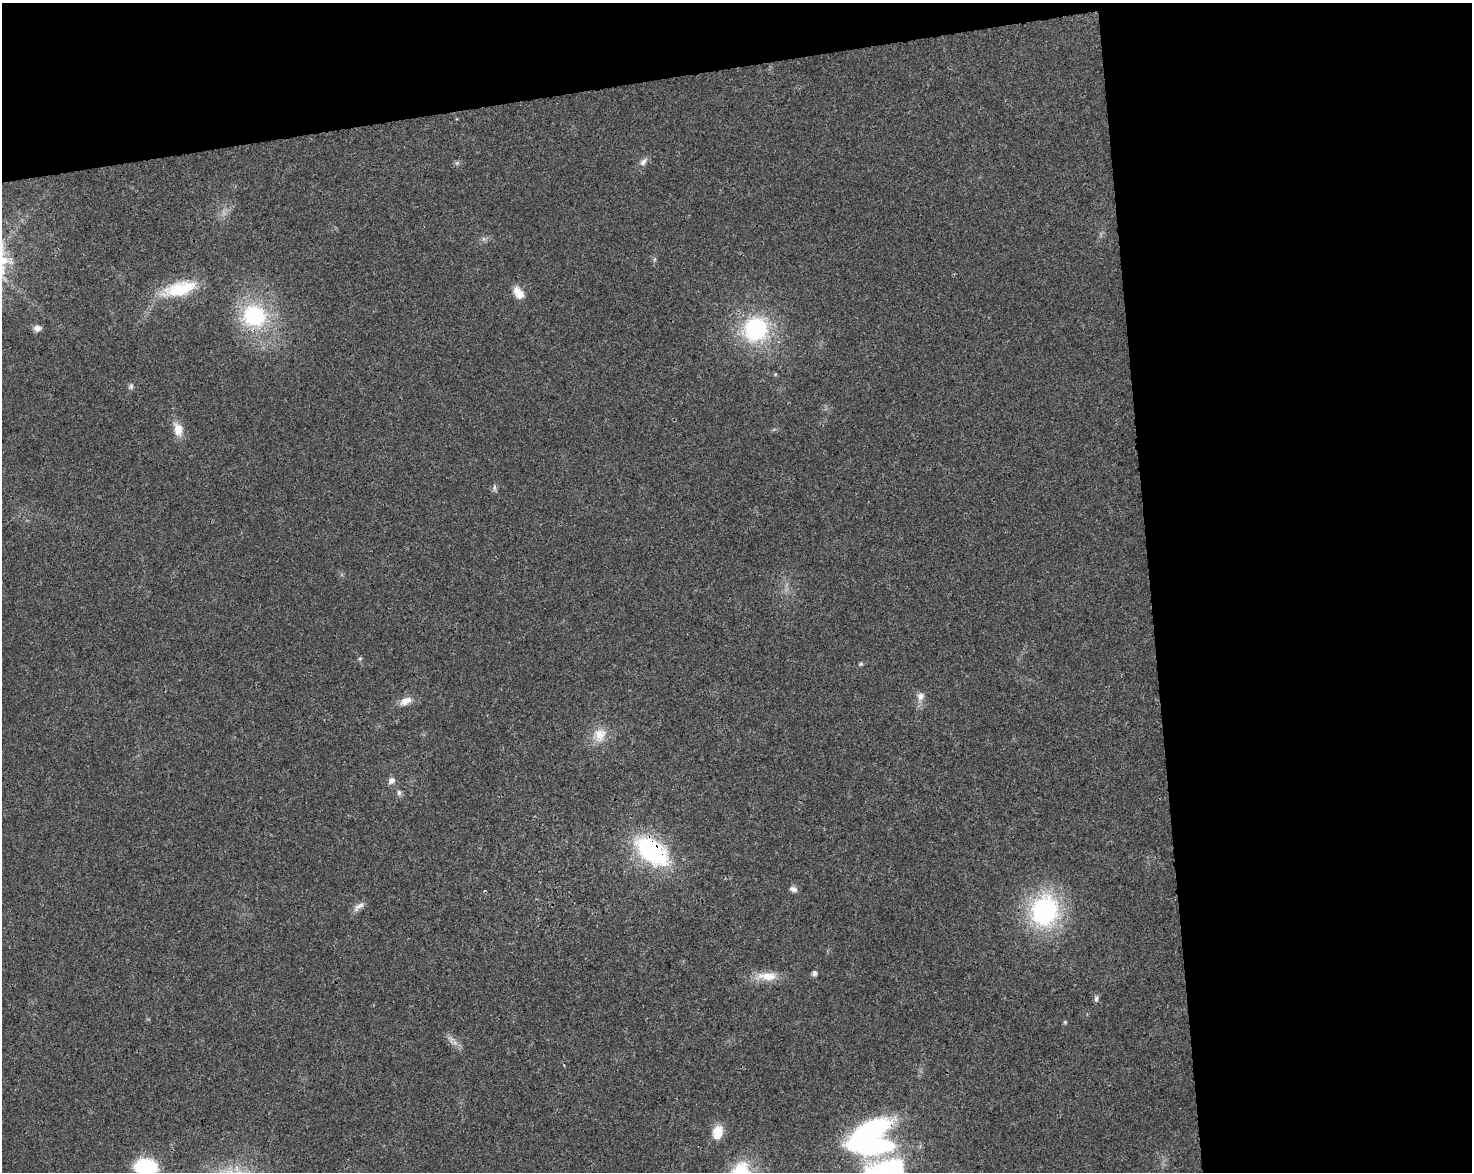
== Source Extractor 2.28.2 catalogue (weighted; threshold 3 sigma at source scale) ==
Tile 3 of 3 x 4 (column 3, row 1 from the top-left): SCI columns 3009-4478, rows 3566-4735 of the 4503 x 4793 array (HDU 1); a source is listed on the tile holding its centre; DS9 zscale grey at full resolution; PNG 1474 x 1174 px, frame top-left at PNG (2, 3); no overlay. Shown black and unused: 28% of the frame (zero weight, under 3 of 4 exposures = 5% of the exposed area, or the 3 px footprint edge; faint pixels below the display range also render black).
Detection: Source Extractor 2.28.2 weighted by HDU 2 'WHT'; one run over the whole footprint, this tile lists its part. Background 0.0167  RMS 0.0027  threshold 0.0123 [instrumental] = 3 sigma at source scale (4.5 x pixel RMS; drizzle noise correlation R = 1.50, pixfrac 1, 0.0396/0.0396 arcsec/px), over >= 5 px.
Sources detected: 31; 1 too faint to see at this stretch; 1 inside a brighter object's white glare — not listed; the other 29 listed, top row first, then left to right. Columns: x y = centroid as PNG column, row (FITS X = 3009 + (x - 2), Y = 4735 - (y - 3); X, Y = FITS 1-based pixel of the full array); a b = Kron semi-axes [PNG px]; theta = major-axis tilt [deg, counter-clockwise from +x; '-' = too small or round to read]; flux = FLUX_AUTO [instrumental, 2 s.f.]
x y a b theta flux
643 162 11 7 51 1.3
180 289 39 15 15 14
518 293 15 9 -56 3.3
254 316 29 26 -21 23
37 328 9 8 - 1.4
756 329 24 22 65 28
775 374 5 4 - 0.33
131 386 8 6 59 0.64
178 429 17 10 -78 3.6
494 487 8 4 82 0.62
360 658 6 4 20 0.34
861 664 6 4 21 0.42
920 696 11 9 75 1.6
406 701 17 9 24 2.5
600 735 20 16 63 4.8
391 781 9 7 46 1.3
399 793 7 6 - 0.7
651 851 29 16 -39 41
793 889 10 7 -19 1.1
359 906 20 6 40 1.5
1044 911 28 23 73 42
814 973 5 5 - 1.1
767 976 28 11 -3 4.9
1096 998 8 6 88 0.7
1065 1022 5 4 - 0.34
718 1132 16 11 72 4.4
869 1146 28 10 -1 82
146 1167 18 13 -7 21
887 1168 41 21 17 30
Overlapping masked pixels (flux is a lower limit): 1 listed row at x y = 651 851
Isophote crosses this tile's border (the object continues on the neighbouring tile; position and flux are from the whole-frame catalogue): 2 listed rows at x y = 146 1167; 887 1168